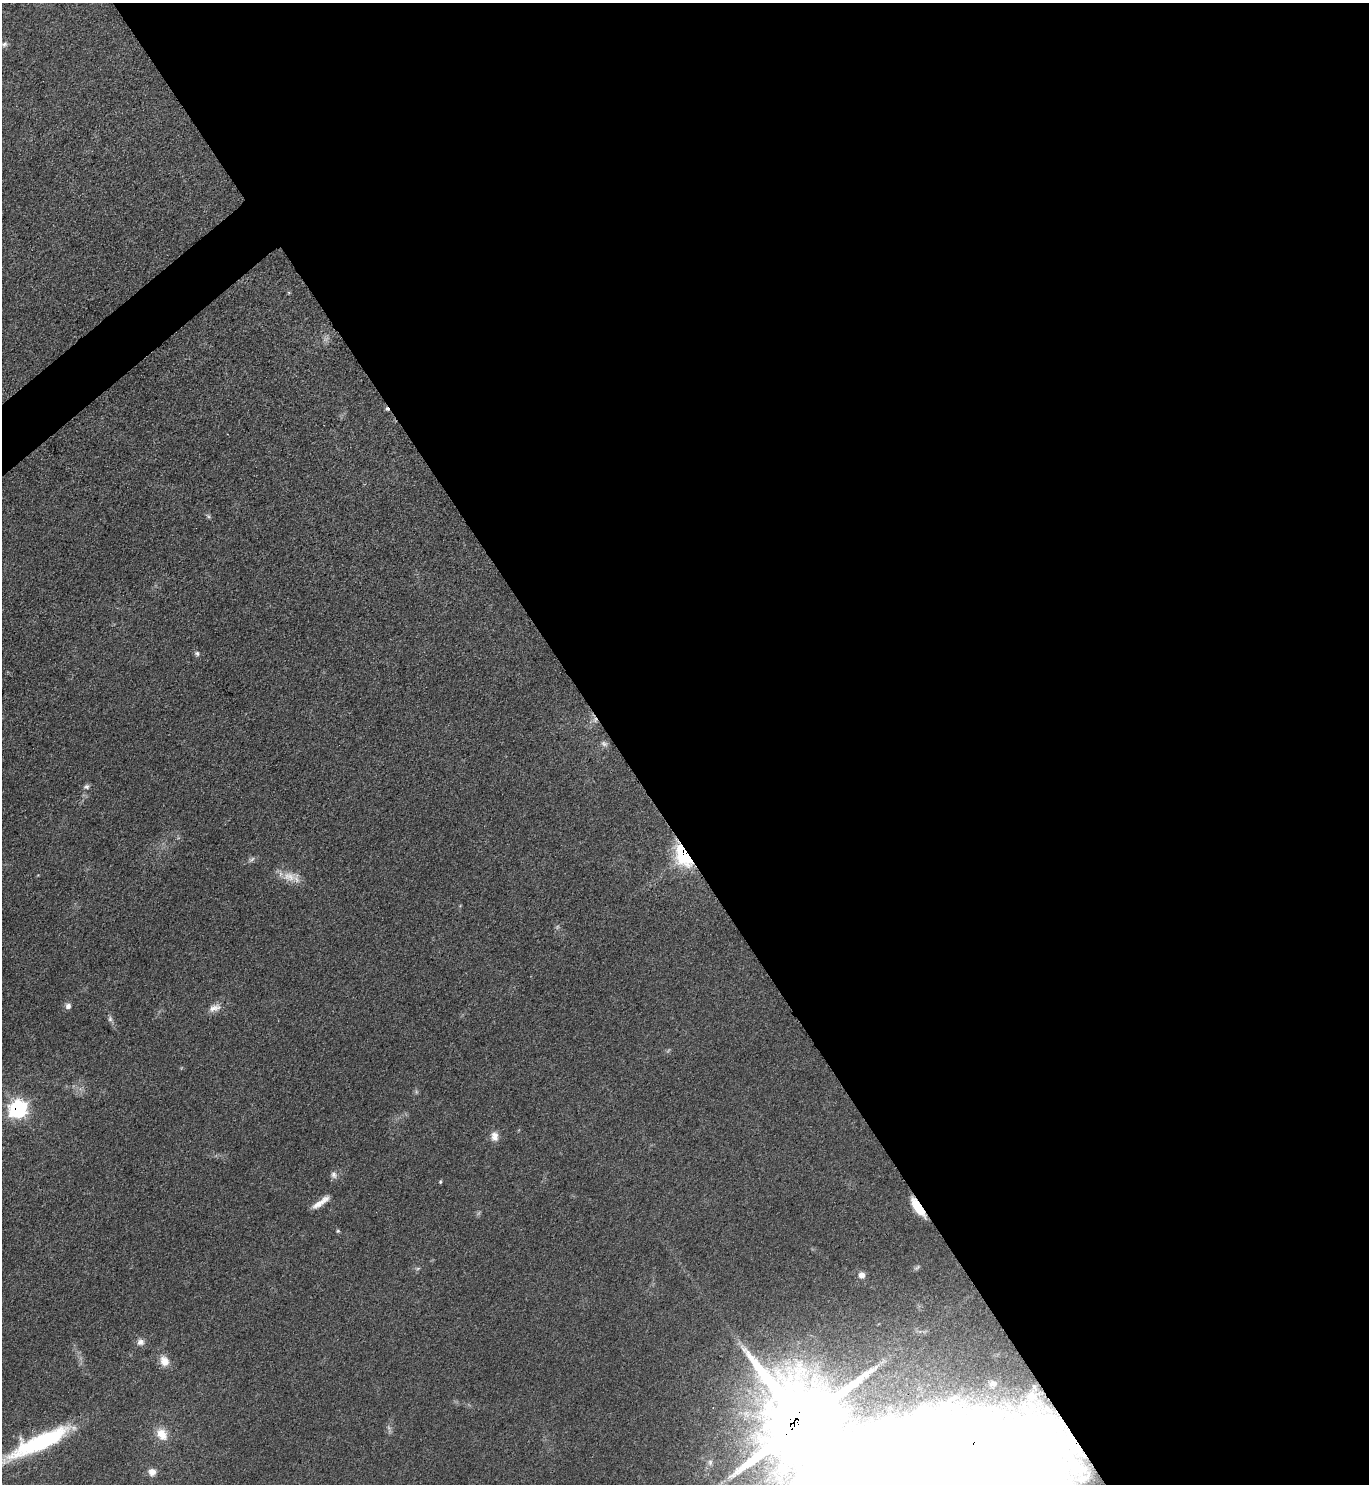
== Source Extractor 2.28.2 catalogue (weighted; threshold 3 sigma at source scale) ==
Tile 8 of 4 x 4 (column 4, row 2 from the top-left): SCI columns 4259-5625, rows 2966-4447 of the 5924 x 5929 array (HDU 1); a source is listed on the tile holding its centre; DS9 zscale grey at full resolution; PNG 1371 x 1486 px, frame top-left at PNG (2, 3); no overlay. Shown black and unused: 56% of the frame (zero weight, under 3 of 4 exposures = <1% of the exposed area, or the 3 px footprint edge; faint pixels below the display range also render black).
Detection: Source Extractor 2.28.2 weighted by HDU 2 'WHT'; one run over the whole footprint, this tile lists its part. Background 0.0759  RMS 0.0061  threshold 0.0275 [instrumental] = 3 sigma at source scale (4.5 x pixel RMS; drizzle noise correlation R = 1.50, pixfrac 1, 0.05/0.05 arcsec/px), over >= 5 px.
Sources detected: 33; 6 too faint to see at this stretch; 1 inside a brighter object's white glare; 1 cosmic-ray / hot-pixel residue — not listed; the other 25 listed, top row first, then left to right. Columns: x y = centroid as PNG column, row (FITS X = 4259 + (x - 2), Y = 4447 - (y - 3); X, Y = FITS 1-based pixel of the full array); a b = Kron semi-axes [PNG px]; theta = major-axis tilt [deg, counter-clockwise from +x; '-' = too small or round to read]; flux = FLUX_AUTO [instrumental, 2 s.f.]
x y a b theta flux
4 44 9 7 32 2.1
197 653 7 5 -74 1.3
595 720 8 6 69 2.5
86 787 8 6 21 1.6
684 856 21 13 -59 51
289 877 21 14 0 8.9
68 1006 8 7 - 2.3
214 1008 18 9 18 4.9
110 1019 8 6 -90 1.6
18 1109 9 8 - 150
494 1136 12 9 -82 4.8
334 1175 9 7 -77 2.4
440 1182 4 4 - 0.67
320 1202 22 5 35 6
918 1207 24 7 -56 13
338 1231 5 4 - 0.84
418 1268 6 4 19 0.9
862 1275 8 8 - 3.7
140 1342 10 8 19 3.2
164 1361 15 11 -68 6.4
802 1424 23 16 -56 9600
162 1434 18 12 -53 9.4
42 1442 71 14 25 76
1071 1442 16 12 77 7.7
152 1472 9 9 - 4.3
Overlapping masked pixels (flux is a lower limit): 6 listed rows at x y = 595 720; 684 856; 18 1109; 918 1207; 802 1424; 1071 1442
Isophote crosses this tile's border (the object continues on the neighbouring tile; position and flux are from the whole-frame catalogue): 1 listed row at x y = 42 1442